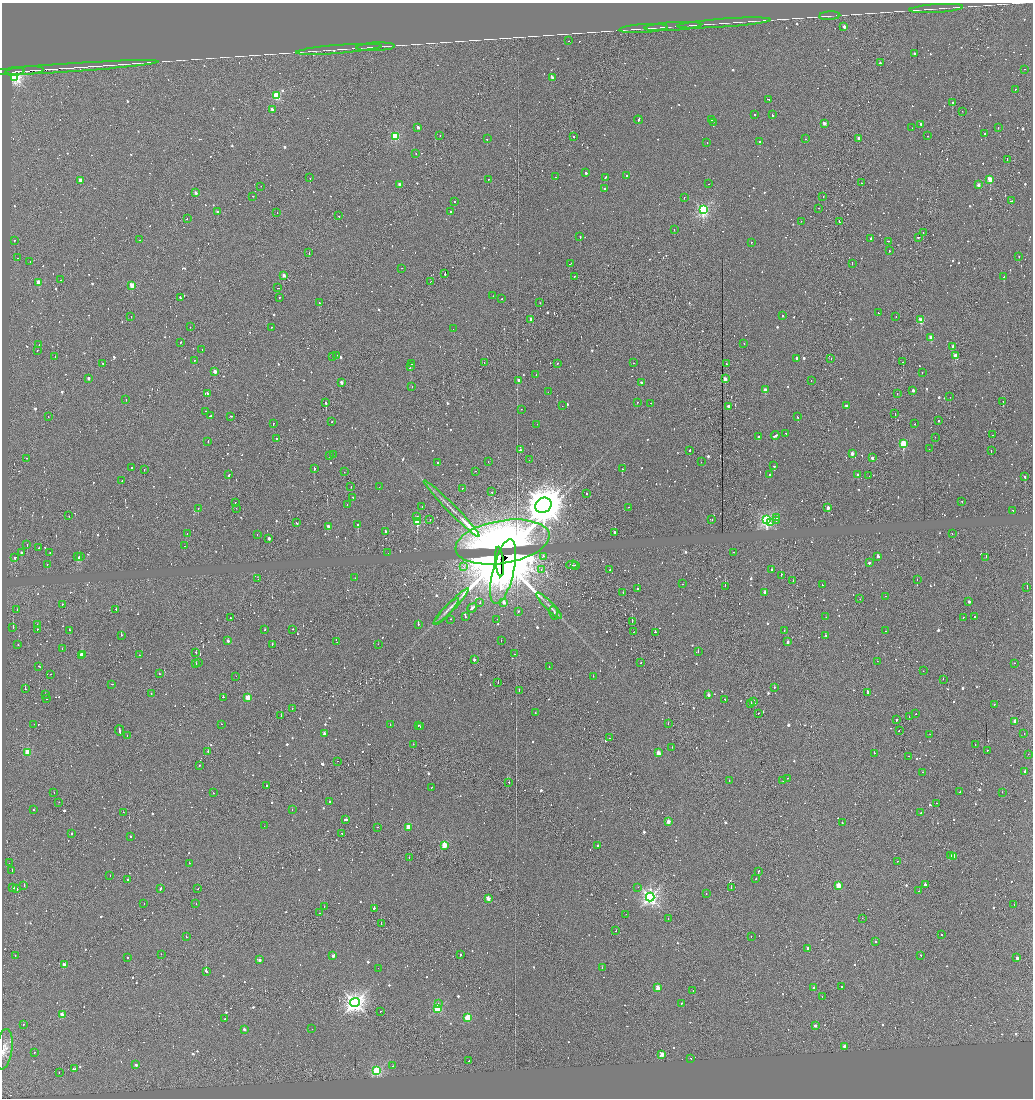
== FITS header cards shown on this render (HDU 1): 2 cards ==
NAXIS1  =                 2061
NAXIS2  =                 2192

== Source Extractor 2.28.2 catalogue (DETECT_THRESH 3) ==
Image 2061 x 2192 px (HDU 1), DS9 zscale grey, zoomed out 1/2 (1 PNG px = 2 x 2 image px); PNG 1035 x 1100 px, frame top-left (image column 1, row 2191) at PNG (2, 3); each listed source drawn as its Kron ellipse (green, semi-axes under 4 px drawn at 4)
Background 0.0106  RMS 0.97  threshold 2.92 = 3 sigma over >= 5 px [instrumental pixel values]
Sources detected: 1965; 389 cannot appear on this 1/2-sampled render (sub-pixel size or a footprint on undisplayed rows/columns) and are neither listed nor drawn; of the other 1576, the 500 brightest by FLUX_AUTO listed and drawn (1076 fainter detections omitted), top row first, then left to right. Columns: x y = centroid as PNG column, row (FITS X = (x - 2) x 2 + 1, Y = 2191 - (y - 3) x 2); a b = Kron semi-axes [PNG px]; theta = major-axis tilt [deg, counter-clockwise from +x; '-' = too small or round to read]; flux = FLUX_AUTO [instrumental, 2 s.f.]
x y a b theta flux
936 9 27 2 4 9.6e+02
830 16 10 1 4 3.6e+03
724 23 47 1 4 1.2e+03
673 26 28 1 4 9.2e+02
844 27 2 2 - 2.0e+03
643 28 25 2 4 8.5e+02
569 41 2 2 - 1.9e+03
376 47 19 2 3 6.8e+02
339 49 43 2 4 1.1e+03
914 53 2 2 - 9.5e+02
880 63 2 2 - 1.2e+03
68 68 91 2 4 1.4e+04
1024 69 2 2 - 8.2e+02
15 71 9 2 5 2.9e+03
25 71 19 2 4 6.2e+03
15 77 3 3 - 6.8e+04
552 78 2 2 - 2.0e+03
1015 89 2 2 - 3.2e+03
276 96 3 3 - 1.8e+04
769 100 3 2 - 1.5e+03
952 102 2 2 - 1.1e+04
272 109 2 2 - 2.0e+03
962 111 2 1 - 7.3e+02
755 115 2 2 - 9.0e+02
772 115 3 2 - 5.0e+03
638 120 4 2 - 3.9e+03
712 120 3 1 - 1.6e+03
713 122 2 1 - 9.7e+02
824 123 2 2 - 2.3e+03
921 124 2 2 - 8.0e+02
418 127 2 2 - 1.9e+03
998 127 2 2 - 4.4e+03
912 128 2 1 - 6.5e+02
985 134 2 1 - 1.0e+04
395 136 3 3 - 2.3e+04
440 136 2 1 - 9.2e+02
574 136 2 2 - 1.1e+03
928 136 2 1 - 1.2e+03
859 138 2 2 - 2.2e+03
487 139 2 1 - 3.4e+03
806 139 2 1 - 1.9e+03
759 141 2 2 - 2.3e+03
707 143 2 2 - 8.6e+02
416 154 2 2 - 8.3e+02
1007 159 2 2 - 4.5e+03
586 173 2 2 - 7.4e+02
626 176 2 2 - 1.8e+03
556 177 2 2 - 9.0e+02
605 177 3 2 - 2.9e+03
310 178 2 1 - 8.6e+02
488 179 2 2 - 4.9e+03
990 179 3 2 - 7.8e+03
80 180 3 2 - 3.5e+03
861 183 2 2 - 2.0e+03
400 184 2 2 - 2.5e+03
709 184 2 1 - 2.7e+03
978 185 2 2 - 2.0e+03
261 186 2 2 - 3.6e+03
605 189 2 2 - 7.4e+02
196 193 2 2 - 1.4e+03
253 196 2 2 - 1.8e+03
823 196 2 1 - 7.2e+02
684 197 2 1 - 1.3e+03
455 201 2 2 - 1.5e+03
1011 201 2 2 - 1.8e+03
818 208 2 1 - 1.1e+03
703 210 3 3 - 5.2e+04
450 211 2 2 - 6.9e+02
217 212 2 2 - 1.1e+03
277 212 2 1 - 2.1e+03
339 216 2 2 - 1.8e+03
187 219 2 1 - 1.1e+03
801 221 2 2 - 7.6e+02
839 222 4 1 - 3.9e+03
674 229 2 2 - 1.5e+03
923 233 2 1 - 5.0e+03
580 236 2 2 - 1.2e+04
919 237 3 2 - 3.6e+03
871 238 2 2 - 6.5e+02
14 240 2 2 - 2.2e+03
140 240 2 2 - 6.4e+02
888 241 2 1 - 1.7e+03
752 242 2 1 - 2.2e+03
889 251 2 2 - 2.0e+03
309 253 2 1 - 1.7e+03
1019 256 2 2 - 1.4e+03
17 258 2 1 - 1.6e+03
30 261 2 1 - 6.7e+02
570 263 3 1 - 3.2e+03
852 263 2 1 - 1.7e+03
402 268 2 2 - 9.1e+02
445 274 4 1 - 4.0e+03
284 275 2 2 - 1.5e+03
574 276 2 1 - 8.5e+02
1004 277 3 2 - 1.6e+03
61 280 2 1 - 4.5e+03
430 282 2 1 - 1.2e+03
39 283 3 2 - 4.4e+03
132 285 3 2 - 7.2e+03
278 288 2 1 - 9.6e+02
493 296 2 2 - 9.7e+02
180 297 3 2 - 3.8e+03
279 297 2 1 - 1.4e+03
502 299 2 1 - 6.5e+02
320 303 2 2 - 1.7e+03
540 303 2 2 - 1.2e+03
878 313 2 2 - 2.2e+03
131 316 2 1 - 9.7e+02
782 316 2 2 - 1.4e+03
896 317 2 1 - 7.1e+02
531 319 2 2 - 1.7e+03
921 320 3 2 - 7.7e+03
190 327 2 1 - 1.3e+03
271 327 2 1 - 6.6e+02
453 329 2 1 - 8.0e+02
931 337 3 2 - 4.1e+03
180 342 2 2 - 1.4e+03
744 344 2 2 - 9.4e+02
39 345 2 2 - 1.5e+03
953 346 2 2 - 2.0e+03
202 349 2 2 - 9.1e+02
37 350 2 2 - 7.1e+02
336 355 2 2 - 9.2e+02
55 356 2 1 - 2.2e+03
333 356 2 2 - 1.2e+03
956 356 3 2 - 4.7e+03
797 358 2 2 - 6.5e+02
831 358 2 1 - 1.1e+03
195 360 2 2 - 8.0e+02
903 362 2 2 - 2.8e+03
103 363 2 2 - 8.4e+02
484 363 2 1 - 8.3e+02
558 363 2 2 - 3.1e+03
633 363 2 2 - 1.7e+03
411 364 2 2 - 2.1e+03
726 364 2 2 - 9.1e+02
410 366 3 2 - 3.5e+03
215 371 3 2 - 3.4e+03
922 372 2 2 - 8.1e+02
536 375 2 1 - 6.6e+02
88 378 2 2 - 1.0e+03
725 379 3 2 - 3.6e+03
519 380 2 2 - 1.5e+03
811 381 2 1 - 6.5e+02
341 382 2 2 - 1.6e+03
641 382 3 2 - 7.0e+02
412 387 2 1 - 7.9e+02
765 390 2 2 - 2.3e+03
913 390 2 2 - 1.1e+03
548 392 2 2 - 8.3e+02
208 393 2 2 - 9.2e+02
897 393 2 1 - 8.7e+02
950 397 2 1 - 1.1e+03
126 399 2 2 - 7.2e+02
637 402 2 2 - 1.0e+03
1003 402 2 1 - 1.3e+03
326 403 2 2 - 3.8e+03
650 403 2 1 - 2.0e+03
846 405 2 2 - 7.9e+02
562 406 2 1 - 1.1e+03
728 406 2 2 - 1.6e+03
521 409 2 2 - 8.6e+02
206 411 2 1 - 9.5e+02
895 414 2 1 - 1.2e+03
211 415 2 2 - 2.3e+03
48 416 2 1 - 1.8e+03
231 416 3 1 - 5.8e+03
797 417 2 2 - 4.8e+03
938 420 2 2 - 1.8e+03
331 422 2 2 - 6.9e+02
273 424 2 2 - 1.3e+03
537 424 2 1 - 7.3e+02
915 424 2 1 - 7.8e+02
786 433 2 2 - 7.4e+02
775 435 4 2 - 2.4e+03
993 435 2 2 - 9.9e+02
758 437 2 2 - 1.4e+03
935 437 2 1 - 1.2e+03
277 438 2 2 - 9.5e+02
208 441 2 2 - 1.2e+03
903 443 3 3 - 1.5e+04
929 449 2 1 - 7.5e+02
520 450 2 2 - 7.3e+02
690 450 2 2 - 1.3e+03
991 451 2 1 - 1.2e+03
852 453 2 2 - 1.9e+03
329 455 2 2 - 1.2e+03
333 455 2 1 - 6.9e+02
26 458 2 1 - 1.6e+03
872 458 2 2 - 1.3e+03
529 460 2 1 - 8.5e+02
438 462 2 2 - 2.8e+03
488 462 2 1 - 9.0e+02
701 462 2 2 - 6.6e+02
774 466 3 2 - 1.9e+03
132 468 2 2 - 1.1e+03
314 468 3 2 - 2.5e+03
144 469 2 1 - 1.5e+03
622 469 2 2 - 1.3e+03
476 471 2 1 - 7.8e+02
344 472 2 1 - 8.1e+02
229 475 3 2 - 1.6e+03
770 475 3 2 - 1.1e+03
858 475 2 2 - 1.5e+03
869 476 2 2 - 7.5e+02
1025 476 2 2 - 2.0e+04
122 481 2 1 - 1.2e+03
351 486 2 1 - 1.1e+03
379 487 2 1 - 1.7e+03
462 488 2 2 - 8.0e+02
492 492 2 1 - 1.8e+03
587 493 2 2 - 3.5e+03
353 497 2 1 - 7.8e+02
962 501 2 2 - 6.8e+02
235 503 3 1 - 1.6e+03
347 504 2 1 - 6.5e+02
543 505 8 7 - 6.0e+05
422 507 2 1 - 7.7e+02
628 507 2 2 - 6.8e+02
198 508 2 2 - 2.1e+03
236 508 2 1 - 1.2e+03
828 508 3 2 - 2.0e+03
452 509 39 3 -45 2.1e+03
1013 510 2 2 - 2.2e+03
69 516 2 1 - 8.6e+02
417 517 2 2 - 8.6e+03
776 517 2 2 - 1.7e+03
430 519 2 2 - 1.0e+03
712 520 2 2 - 6.5e+02
767 520 4 3 - 6.1e+04
417 521 3 2 - 1.3e+04
776 521 2 2 - 1.3e+03
296 523 2 1 - 1.8e+03
770 523 2 1 - 8.8e+02
358 524 3 2 - 1.1e+04
328 526 2 2 - 1.1e+03
385 531 2 2 - 6.8e+02
614 532 2 2 - 7.9e+02
187 533 2 1 - 1.2e+03
952 533 2 1 - 7.6e+02
257 535 2 1 - 9.9e+02
269 538 2 2 - 9.0e+02
502 542 47 21 10 3.6e+04
27 545 2 2 - 3.4e+03
184 546 2 1 - 1.5e+03
39 548 2 1 - 7.2e+02
21 552 2 2 - 8.3e+02
50 552 2 1 - 6.5e+02
734 552 2 1 - 7.8e+02
388 553 2 1 - 1.4e+03
81 556 3 2 - 2.3e+03
543 556 2 1 - 1.1e+03
878 556 2 2 - 9.4e+02
15 557 3 2 - 2.3e+03
78 557 3 2 - 3.4e+03
986 557 2 2 - 1.4e+03
500 562 15 3 -84 1.1e+06
869 563 2 2 - 7.3e+02
47 564 2 1 - 3.7e+03
572 565 6 2 2 5.4e+03
576 565 3 1 - 2.1e+03
464 567 2 1 - 2.0e+03
541 569 2 2 - 1.9e+03
772 569 2 1 - 5.0e+04
610 570 2 1 - 7.8e+02
503 572 33 10 76 5.9e+06
781 575 3 1 - 2.0e+03
355 578 2 2 - 8.0e+02
258 579 2 1 - 8.0e+02
917 580 2 1 - 1.8e+03
793 581 2 1 - 1.5e+03
683 584 2 1 - 7.1e+02
822 585 2 2 - 2.1e+03
725 586 2 1 - 3.0e+03
638 588 2 2 - 9.3e+02
1027 588 2 1 - 3.7e+03
623 592 2 2 - 1.2e+03
765 593 2 2 - 1.7e+03
886 596 2 2 - 6.8e+02
860 599 2 1 - 9.0e+02
504 602 3 2 - 1.4e+03
969 602 2 2 - 7.8e+02
480 603 2 2 - 7.5e+02
62 604 2 1 - 9.0e+02
451 606 24 4 46 1.4e+03
549 606 17 4 -45 9.4e+02
472 608 5 2 - 3.6e+03
116 609 2 2 - 7.8e+02
17 610 2 1 - 2.1e+03
446 611 18 3 48 9.9e+02
519 611 2 1 - 1.7e+03
554 613 7 3 -78 8.3e+02
465 617 2 2 - 1.4e+03
826 617 2 1 - 1.4e+03
963 617 2 1 - 8.1e+02
975 617 2 2 - 9.2e+02
230 618 2 1 - 2.5e+03
450 619 2 2 - 9.8e+02
497 619 2 1 - 1.2e+03
632 621 2 1 - 4.8e+03
418 624 2 2 - 3.0e+03
37 625 2 1 - 6.9e+02
13 628 2 2 - 1.5e+03
37 629 2 1 - 8.0e+03
293 629 2 1 - 1.5e+03
69 630 2 1 - 3.9e+03
265 630 2 2 - 6.5e+03
784 631 2 2 - 1.4e+03
885 631 2 1 - 8.5e+02
633 632 2 1 - 5.6e+03
655 632 2 2 - 2.9e+03
121 635 2 2 - 1.9e+03
826 635 2 2 - 2.1e+03
228 641 2 2 - 7.6e+02
501 641 2 1 - 3.0e+03
337 642 2 1 - 8.6e+02
788 642 2 2 - 8.4e+02
18 644 2 1 - 1.9e+03
272 644 2 1 - 6.5e+02
378 644 2 1 - 8.4e+02
62 648 2 2 - 7.9e+02
698 651 2 2 - 2.2e+03
196 652 2 2 - 1.1e+03
83 654 2 2 - 1.7e+03
514 654 2 2 - 1.2e+03
81 655 3 2 - 3.8e+03
139 655 2 2 - 8.1e+02
474 660 2 2 - 6.9e+02
877 661 2 1 - 8.0e+02
198 663 2 1 - 7.3e+02
641 663 2 2 - 1.3e+03
1014 663 2 2 - 2.5e+03
196 664 2 1 - 1.6e+03
39 666 2 2 - 1.8e+03
549 666 2 1 - 1.2e+03
923 671 2 2 - 9.4e+02
50 674 2 1 - 1.0e+03
159 674 2 2 - 8.1e+02
236 676 2 1 - 7.1e+02
593 676 2 1 - 9.0e+02
943 679 2 2 - 1.5e+03
498 683 2 1 - 2.8e+03
112 684 2 2 - 1.5e+03
774 687 2 2 - 3.3e+03
25 689 2 2 - 3.2e+03
519 690 4 1 - 3.8e+03
867 692 4 2 - 3.1e+03
45 694 2 2 - 8.2e+02
151 694 2 1 - 7.7e+02
708 695 3 2 - 1.0e+03
223 697 2 2 - 2.2e+03
248 698 3 3 - 6.7e+03
46 699 2 2 - 3.0e+03
725 699 2 2 - 7.1e+02
754 702 2 1 - 8.5e+02
751 704 2 1 - 1.5e+03
994 704 2 1 - 9.6e+02
292 708 2 1 - 1.2e+03
535 713 2 1 - 8.1e+02
758 713 2 1 - 1.0e+03
915 714 2 1 - 1.5e+03
281 716 2 1 - 8.5e+03
909 716 2 1 - 7.2e+02
896 720 2 1 - 1.2e+03
1015 721 2 2 - 1.6e+03
34 724 2 1 - 7.2e+02
221 724 2 1 - 8.1e+02
668 724 2 2 - 1.4e+03
390 725 2 2 - 1.1e+03
418 725 2 1 - 1.3e+03
420 727 2 1 - 1.4e+03
119 730 5 2 - 3.7e+03
899 730 2 2 - 1.9e+03
324 734 2 2 - 2.0e+03
930 734 2 1 - 7.1e+02
1024 734 2 1 - 3.1e+03
127 736 2 1 - 1.1e+03
610 738 2 1 - 1.2e+03
413 744 2 1 - 6.9e+02
975 745 2 2 - 1.3e+03
672 747 2 1 - 6.5e+02
987 750 3 2 - 7.0e+02
208 751 2 2 - 3.9e+03
28 752 3 3 - 9.8e+03
658 753 2 2 - 3.6e+03
874 753 2 1 - 3.4e+03
1028 754 2 2 - 9.6e+02
909 756 2 1 - 1.3e+03
337 761 2 1 - 1.1e+03
199 765 2 1 - 1.1e+03
923 772 2 2 - 1.7e+03
1025 772 2 2 - 8.6e+02
788 778 2 1 - 7.2e+02
729 781 2 1 - 1.2e+03
783 781 2 2 - 2.3e+03
509 782 2 1 - 4.0e+03
267 786 2 1 - 3.1e+03
432 787 2 1 - 2.1e+03
960 792 2 2 - 7.2e+02
1002 792 2 2 - 2.0e+03
54 793 2 2 - 1.3e+03
213 793 2 1 - 3.9e+03
330 801 2 2 - 1.4e+03
59 802 2 1 - 8.3e+02
936 803 2 1 - 3.3e+03
292 809 2 2 - 6.9e+02
33 810 2 1 - 7.6e+02
123 812 2 1 - 1.0e+03
921 813 2 2 - 1.2e+03
346 820 3 2 - 3.4e+03
668 822 4 2 - 3.5e+03
842 823 2 2 - 1.8e+03
264 826 2 1 - 1.1e+03
378 827 2 1 - 7.2e+02
408 827 3 3 - 7.1e+03
72 833 2 2 - 1.7e+03
342 834 2 2 - 9.5e+02
130 837 2 2 - 2.0e+03
445 845 3 2 - 9.8e+03
598 846 2 2 - 7.8e+02
950 856 2 2 - 1.4e+03
954 856 2 2 - 2.2e+03
409 857 2 1 - 1.3e+03
897 861 2 1 - 2.9e+03
9 863 2 1 - 1.4e+03
189 863 2 2 - 3.0e+03
12 871 3 2 - 3.6e+03
758 871 3 2 - 1.7e+03
110 875 2 1 - 1.1e+03
756 879 2 2 - 1.2e+03
128 880 2 2 - 8.0e+02
925 884 2 2 - 1.0e+03
24 885 2 2 - 3.5e+03
838 886 3 3 - 7.0e+03
638 887 2 1 - 9.0e+02
13 888 2 2 - 1.4e+03
160 888 3 2 - 4.7e+03
731 888 2 1 - 4.5e+03
16 889 3 1 - 2.8e+03
198 889 2 1 - 7.7e+02
919 891 2 2 - 1.7e+03
706 894 2 2 - 1.8e+03
650 897 4 4 - 9.8e+04
488 899 2 2 - 4.3e+03
144 904 2 1 - 7.2e+02
196 904 2 1 - 7.5e+02
1014 904 2 2 - 9.0e+02
324 907 2 1 - 1.9e+03
374 908 2 2 - 2.3e+03
319 913 2 1 - 1.2e+03
626 914 2 1 - 8.1e+02
862 918 2 1 - 9.3e+02
668 919 2 1 - 1.8e+03
381 923 2 1 - 1.4e+03
616 931 2 1 - 7.7e+02
941 935 2 2 - 1.3e+03
751 936 2 1 - 9.0e+02
186 937 2 1 - 4.7e+03
875 941 2 2 - 9.1e+02
808 948 2 2 - 1.2e+03
161 954 2 1 - 7.3e+02
460 955 2 1 - 7.2e+02
921 955 2 2 - 7.9e+02
15 956 2 2 - 1.2e+03
333 956 3 2 - 1.3e+03
127 957 2 2 - 5.5e+03
1017 958 2 2 - 1.5e+03
259 960 3 2 - 1.1e+03
64 965 2 2 - 2.3e+03
378 968 2 1 - 6.9e+02
602 968 2 2 - 1.6e+03
206 971 2 2 - 1.6e+05
841 986 2 2 - 3.1e+03
658 988 2 2 - 4.5e+03
814 988 2 2 - 1.9e+03
693 990 2 1 - 9.7e+02
822 997 2 2 - 1.8e+03
355 1003 5 4 - 1.5e+05
682 1003 2 2 - 3.2e+03
438 1004 2 2 - 1.5e+03
438 1008 3 3 - 2.4e+04
380 1011 2 1 - 1.2e+03
62 1015 3 2 - 4.8e+03
468 1018 3 3 - 1.4e+04
225 1019 2 1 - 1.5e+03
23 1024 2 1 - 1.1e+03
815 1026 2 2 - 1.4e+03
244 1029 2 2 - 9.6e+02
312 1029 2 2 - 1.6e+03
844 1046 3 2 - 2.1e+03
4 1049 20 8 81 2.0e+03
34 1053 2 1 - 1.5e+03
662 1054 2 2 - 6.3e+03
691 1059 2 2 - 1.1e+03
469 1061 2 1 - 1.1e+03
136 1065 2 2 - 1.1e+03
393 1066 2 1 - 1.0e+03
74 1069 3 2 - 6.6e+03
377 1071 3 3 - 3.7e+04
59 1073 2 2 - 7.1e+02
At the frame edge (FLAGS 8, measured only in part): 1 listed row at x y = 4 1049
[1076 fainter detections neither listed nor drawn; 389 sub-pixel or undisplayed-footprint detections neither listed nor drawn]